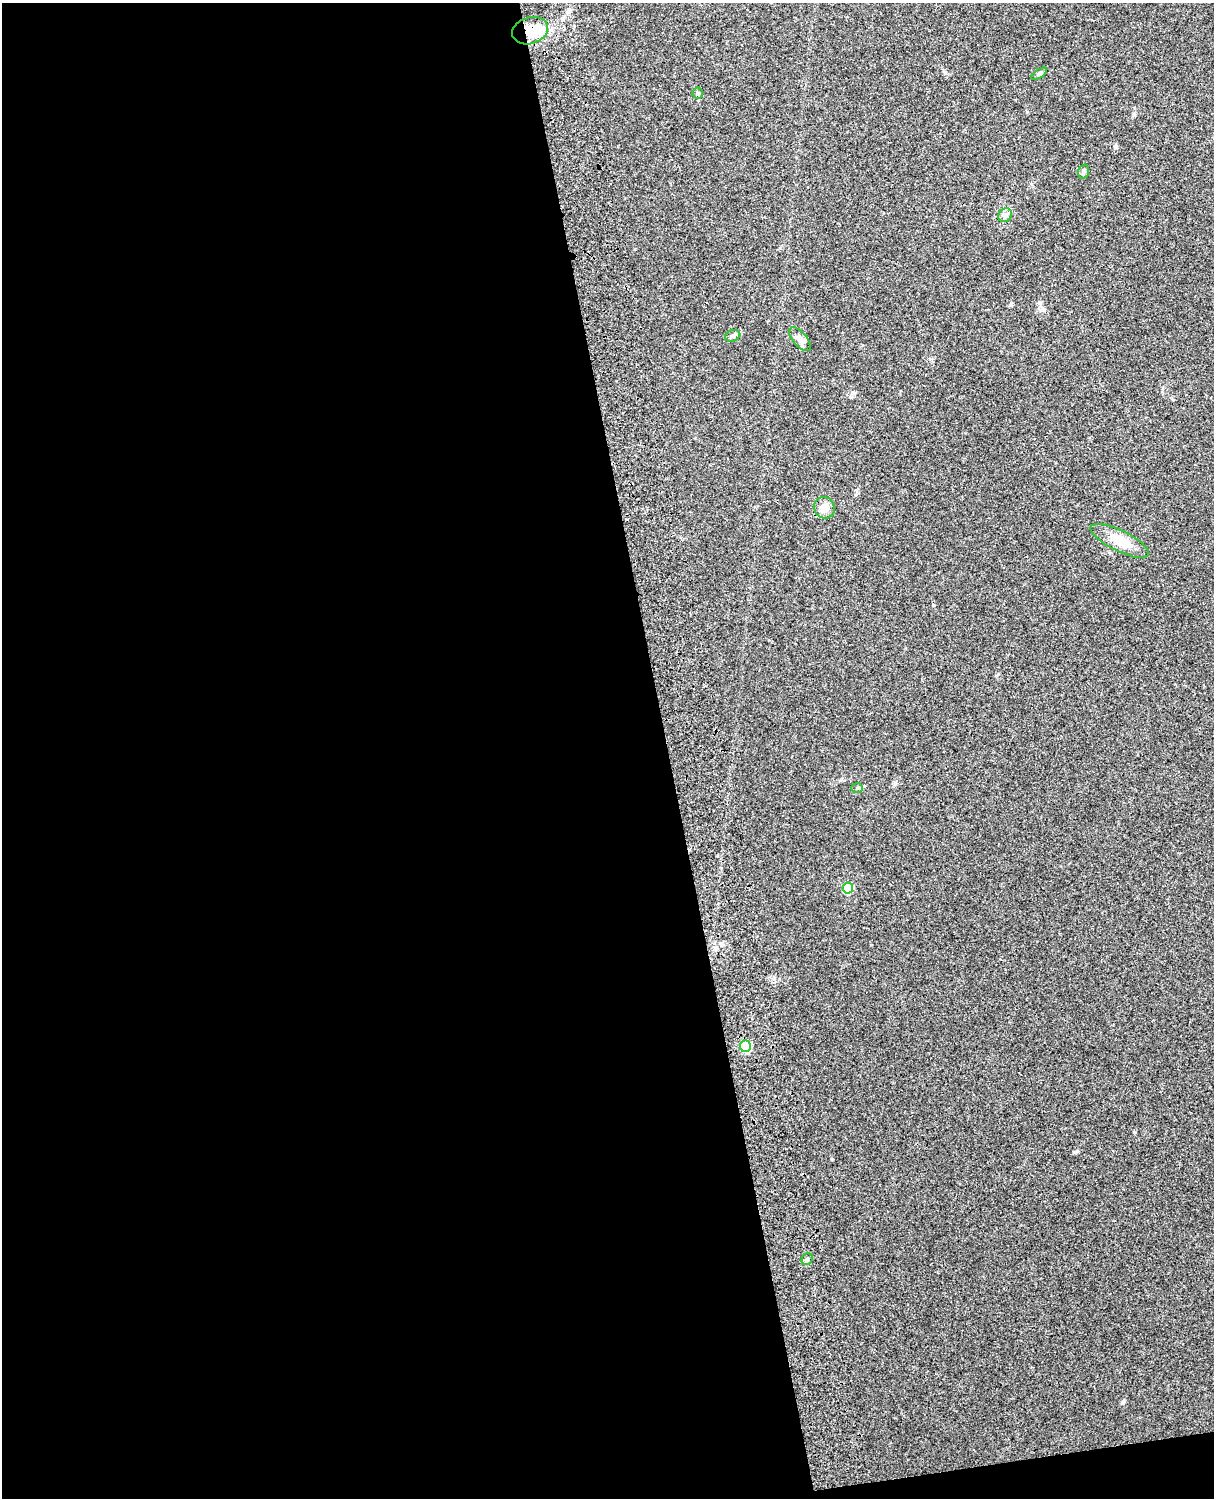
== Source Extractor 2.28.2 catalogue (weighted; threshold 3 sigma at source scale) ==
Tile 9 of 4 x 3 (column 1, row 3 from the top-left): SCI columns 119-1330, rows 164-1659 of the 5089 x 4927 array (HDU 1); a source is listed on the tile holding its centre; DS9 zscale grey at full resolution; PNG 1216 x 1500 px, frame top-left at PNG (2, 3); each listed source drawn as its Kron ellipse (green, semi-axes under 4 px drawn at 4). Shown black and unused: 56% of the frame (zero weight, under 3 of 4 exposures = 6% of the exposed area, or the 3 px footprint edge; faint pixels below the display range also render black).
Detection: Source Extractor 2.28.2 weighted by HDU 2 'WHT'; one run over the whole footprint, this tile lists its part. Background 0.277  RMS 0.0091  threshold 0.0411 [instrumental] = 3 sigma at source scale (4.5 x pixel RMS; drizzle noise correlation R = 1.50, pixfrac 1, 0.05/0.05 arcsec/px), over >= 5 px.
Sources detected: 13; all 13 listed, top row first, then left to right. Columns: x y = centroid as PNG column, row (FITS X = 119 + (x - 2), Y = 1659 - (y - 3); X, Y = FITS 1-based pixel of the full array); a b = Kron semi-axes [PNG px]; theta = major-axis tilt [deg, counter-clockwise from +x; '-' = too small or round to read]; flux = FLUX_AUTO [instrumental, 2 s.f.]
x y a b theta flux
530 31 18 13 18 19
1039 74 9 4 35 1.7
698 93 5 5 - 1.4
1083 172 7 5 71 1.7
1005 215 7 6 - 2.6
733 336 8 5 19 2
800 339 14 7 -49 4.6
824 508 11 10 - 8.2
1120 541 32 10 -26 18
857 788 6 5 - 1.5
848 888 5 5 - 39
745 1046 5 5 - 55
807 1259 6 5 - 1.8
Overlapping masked pixels (flux is a lower limit): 1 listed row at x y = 530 31
Unlisted compact peaks at least as high as the median listed source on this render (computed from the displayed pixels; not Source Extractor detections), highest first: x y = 1123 1402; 1074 1152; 1134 1132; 832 1159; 1010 305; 1116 147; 933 605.